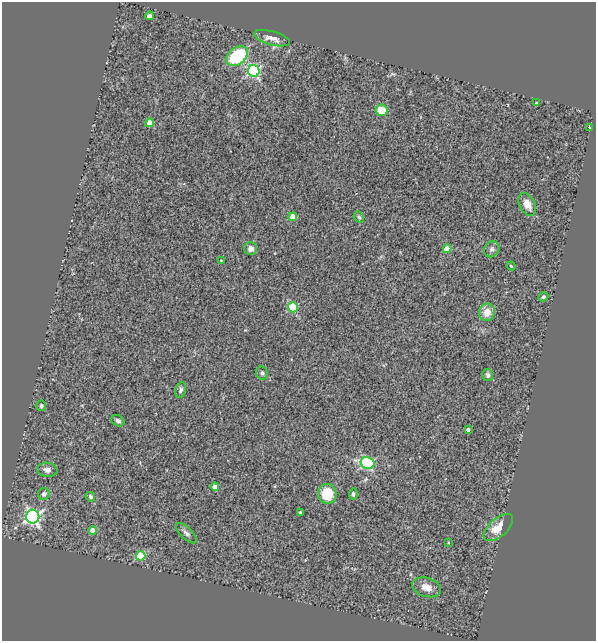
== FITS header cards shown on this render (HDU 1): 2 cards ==
NAXIS1  =                  594
NAXIS2  =                  639

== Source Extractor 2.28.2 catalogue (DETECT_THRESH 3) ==
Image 594 x 639 px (HDU 1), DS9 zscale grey, 1 PNG px = 1 image px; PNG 598 x 643 px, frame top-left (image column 1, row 639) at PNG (2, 2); each listed source drawn as its Kron ellipse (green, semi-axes under 4 px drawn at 4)
Background 0.711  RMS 0.14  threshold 0.416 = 3 sigma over >= 5 px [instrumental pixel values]
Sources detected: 40; all 40 listed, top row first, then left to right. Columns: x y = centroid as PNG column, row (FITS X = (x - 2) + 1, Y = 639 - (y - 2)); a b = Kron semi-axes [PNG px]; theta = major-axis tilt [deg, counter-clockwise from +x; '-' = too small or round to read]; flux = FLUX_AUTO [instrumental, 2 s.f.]
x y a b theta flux
149 16 4 4 - 36
272 38 18 7 -15 81
237 56 12 8 38 560
254 71 6 5 - 1400
536 103 4 3 - 10
381 110 6 5 - 170
149 123 4 4 - 80
589 128 4 2 - 11
527 204 12 7 -62 83
293 217 4 4 - 150
359 217 6 5 - 17
251 249 6 6 - 51
447 249 4 4 - 160
492 249 8 7 - 31
221 260 3 2 - 6.3
511 266 4 3 - 9
543 297 5 4 - 16
293 307 5 5 - 510
487 312 9 8 - 110
262 373 6 5 - 23
488 375 6 5 - 24
181 390 8 5 75 27
41 406 5 5 - 19
118 421 7 5 -31 30
468 430 4 4 - 24
367 463 7 5 -14 1000
47 470 10 7 -7 43
215 487 4 4 - 93
44 494 6 5 - 26
327 494 10 9 - 260
353 494 5 4 - 17
90 497 5 4 - 22
300 512 4 3 - 13
33 517 7 6 - 2300
498 527 18 9 41 150
93 530 4 4 - 74
186 533 13 5 -45 34
448 542 4 3 - 7.6
141 556 5 4 - 390
427 587 15 9 -17 85